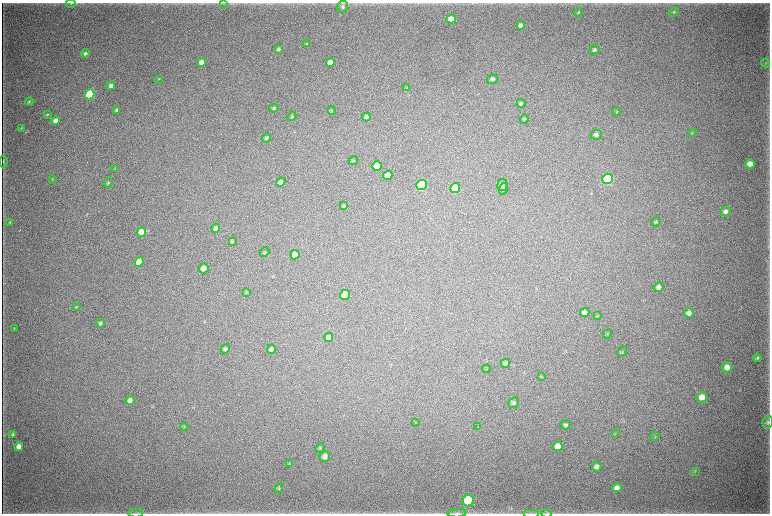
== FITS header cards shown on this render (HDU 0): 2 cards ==
NAXIS1  =                 1536 / length of data axis 1
NAXIS2  =                 1023 / length of data axis 2

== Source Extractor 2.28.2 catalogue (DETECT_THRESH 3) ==
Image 1536 x 1023 px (HDU 0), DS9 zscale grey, zoomed out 1/2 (1 PNG px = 2 x 2 image px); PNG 772 x 516 px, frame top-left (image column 1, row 1022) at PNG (2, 3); each listed source drawn as its Kron ellipse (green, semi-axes under 4 px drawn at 4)
Background 5100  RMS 41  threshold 123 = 3 sigma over >= 5 px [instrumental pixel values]
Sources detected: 106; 3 cannot appear on this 1/2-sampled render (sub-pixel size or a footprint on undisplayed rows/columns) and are neither listed nor drawn; the other 103 listed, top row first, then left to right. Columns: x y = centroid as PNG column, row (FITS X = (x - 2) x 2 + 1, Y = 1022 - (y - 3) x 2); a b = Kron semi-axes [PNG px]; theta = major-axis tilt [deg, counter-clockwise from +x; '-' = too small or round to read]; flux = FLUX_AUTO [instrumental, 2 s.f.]
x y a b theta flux
71 3 5 3 - 8.1e+03
223 3 3 2 - 4.5e+03
343 7 6 5 - 2.0e+04
578 12 4 3 - 7.3e+03
674 12 5 3 - 7.9e+03
451 19 4 4 - 1.5e+05
521 25 4 4 - 5.6e+04
307 44 4 3 - 7.7e+03
279 49 4 3 - 1.5e+04
594 50 5 4 - 1.8e+04
85 53 4 4 - 2.0e+04
201 62 4 4 - 6.8e+04
330 62 4 4 - 5.1e+04
765 63 4 4 - 1.1e+04
159 79 3 3 - 4.8e+03
493 79 6 5 - 2.5e+04
111 86 4 3 - 3.6e+04
407 88 3 2 - 4.2e+03
90 94 5 4 - 9.9e+05
29 102 4 3 - 7.3e+03
521 103 4 4 - 1.7e+04
274 108 4 3 - 9.0e+03
116 110 4 3 - 1.4e+04
331 110 4 3 - 7.4e+03
617 111 4 3 - 7.0e+03
47 114 4 3 - 7.2e+03
292 116 5 4 - 1.1e+04
366 117 4 4 - 3.1e+04
524 119 4 3 - 1.1e+04
55 121 4 4 - 4.9e+04
21 128 3 2 - 5.1e+03
692 133 4 2 - 6.1e+03
596 135 5 5 - 2.4e+04
266 138 5 4 - 1.2e+04
353 161 5 3 - 7.8e+03
3 162 6 2 86 8.0e+03
750 164 5 4 - 8.7e+04
377 166 5 4 - 1.4e+05
115 169 3 2 - 4.4e+03
388 175 5 4 - 9.4e+04
607 179 5 5 - 1.7e+06
52 180 3 3 - 4.5e+03
281 182 5 4 - 5.3e+04
108 183 5 3 - 9.3e+03
421 185 5 5 - 1.4e+06
502 185 6 5 - 1.8e+04
455 188 5 5 - 6.0e+05
503 189 6 4 71 1.4e+04
344 206 4 3 - 1.2e+04
726 211 5 5 - 2.5e+04
10 222 3 2 - 5.3e+03
656 222 5 3 - 1.1e+04
216 228 4 4 - 3.0e+04
141 232 5 4 - 1.1e+05
232 242 4 3 - 9.3e+03
265 252 5 3 - 7.1e+03
295 255 5 4 - 1.1e+05
139 262 5 4 - 1.5e+05
203 268 5 4 - 7.3e+04
659 287 5 4 - 3.3e+04
246 292 3 2 - 5.2e+03
345 295 5 5 - 4.3e+05
76 307 4 3 - 7.4e+03
585 313 5 4 - 3.4e+04
689 313 5 4 - 4.3e+04
598 316 3 3 - 5.0e+03
100 323 4 4 - 1.9e+04
14 329 3 3 - 4.3e+03
607 334 5 2 - 4.5e+03
329 337 4 4 - 4.8e+04
225 349 5 4 - 1.7e+04
271 349 5 4 - 2.4e+04
622 352 6 4 57 9.9e+03
757 358 4 3 - 1.2e+04
505 363 5 4 - 2.0e+04
727 367 5 5 - 6.8e+04
486 369 4 2 - 3.8e+03
541 377 3 2 - 4.0e+03
702 397 5 5 - 8.3e+04
130 401 4 4 - 5.8e+04
514 403 5 5 - 1.8e+04
416 422 2 2 - 5.0e+03
768 422 6 5 - 1.6e+04
565 425 5 5 - 1.6e+04
184 427 4 3 - 6.8e+03
478 427 2 1 - 6.4e+03
615 433 3 3 - 4.7e+03
13 434 3 3 - 1.4e+04
655 436 5 3 - 7.7e+03
558 446 5 5 - 8.4e+04
19 447 4 4 - 6.1e+04
320 448 5 3 - 9.3e+03
325 456 5 5 - 4.1e+04
289 464 4 2 - 4.3e+03
597 467 5 4 - 3.4e+04
695 471 4 3 - 5.7e+03
279 488 5 4 - 1.0e+04
617 488 5 4 - 4.2e+04
468 501 5 5 - 1.3e+06
136 513 7 2 0 1.0e+04
457 513 9 3 3 1.8e+04
531 513 8 1 0 1.0e+04
547 513 5 2 - 8.5e+03
At the frame edge (FLAGS 8, measured only in part): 4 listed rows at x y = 71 3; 136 513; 457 513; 547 513
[3 sub-pixel or undisplayed-footprint detections neither listed nor drawn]